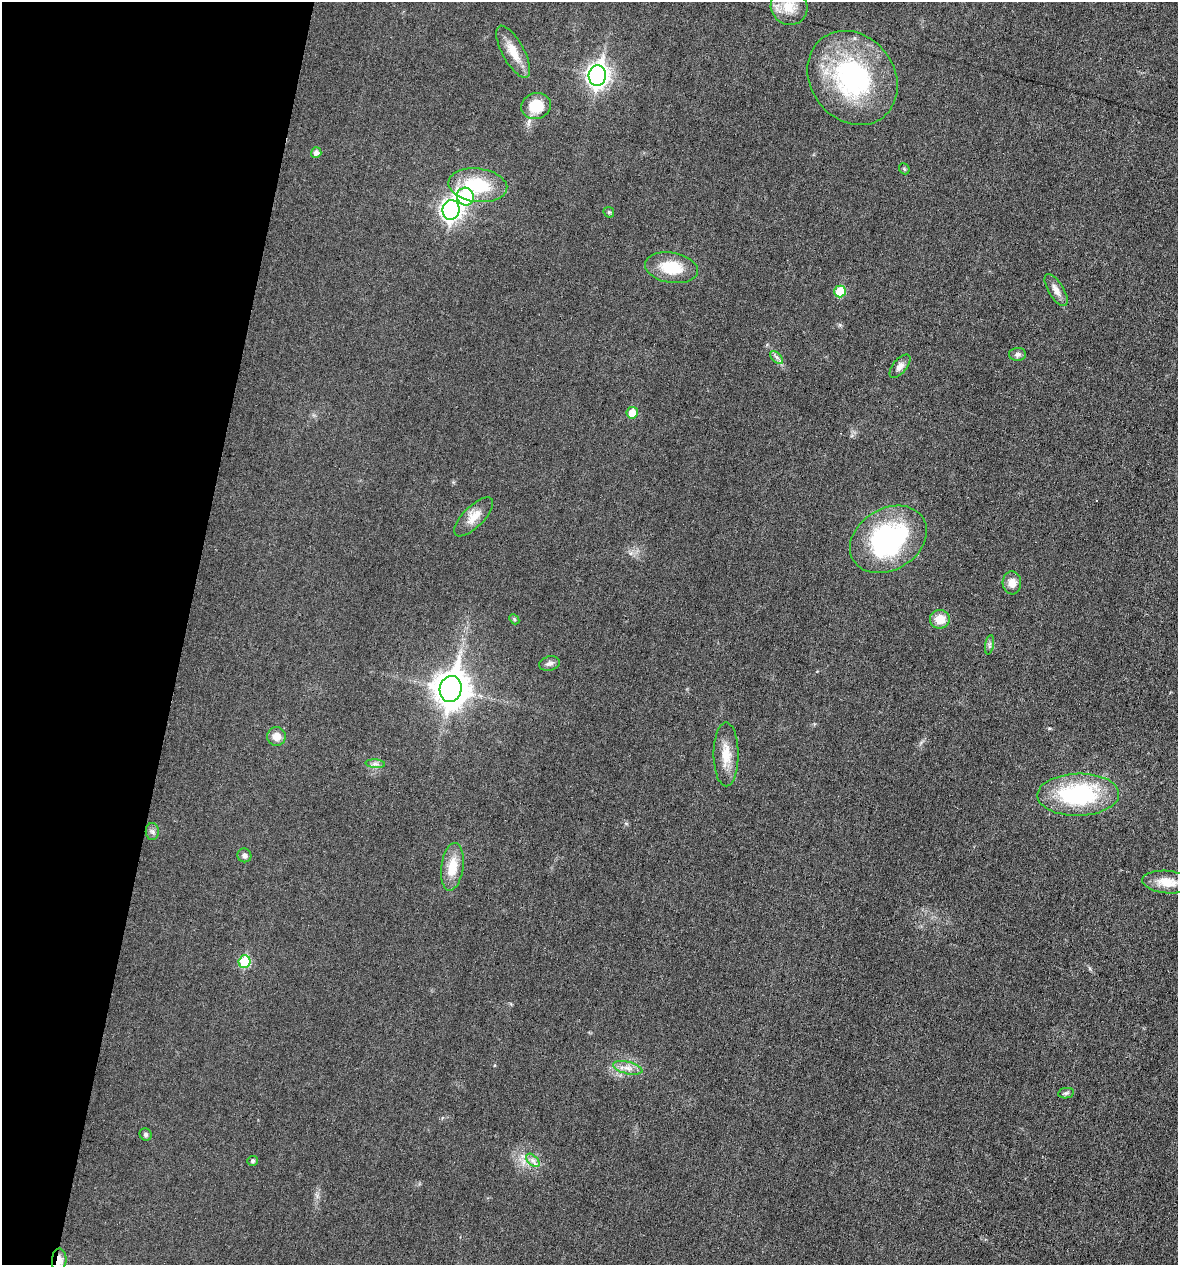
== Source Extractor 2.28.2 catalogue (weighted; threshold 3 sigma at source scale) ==
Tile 9 of 4 x 4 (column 1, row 3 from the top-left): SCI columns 118-1293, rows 1264-2526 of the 5066 x 5052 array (HDU 1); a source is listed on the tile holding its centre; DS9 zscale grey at full resolution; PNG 1180 x 1267 px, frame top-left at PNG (2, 2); each listed source drawn as its Kron ellipse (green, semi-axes under 4 px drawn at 4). Shown black and unused: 16% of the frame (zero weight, under 3 of 6 exposures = <1% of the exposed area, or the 3 px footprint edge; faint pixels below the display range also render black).
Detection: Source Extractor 2.28.2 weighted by HDU 2 'WHT'; one run over the whole footprint, this tile lists its part. Background 0.0182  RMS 0.0035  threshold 0.0143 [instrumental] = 3 sigma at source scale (4.09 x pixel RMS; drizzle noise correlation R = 1.36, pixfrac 0.8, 0.05/0.05 arcsec/px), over >= 5 px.
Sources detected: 41; all 41 listed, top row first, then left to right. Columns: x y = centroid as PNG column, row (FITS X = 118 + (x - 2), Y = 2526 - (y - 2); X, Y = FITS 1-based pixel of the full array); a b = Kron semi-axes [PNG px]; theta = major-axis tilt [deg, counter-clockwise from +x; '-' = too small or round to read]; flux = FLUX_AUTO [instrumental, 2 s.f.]
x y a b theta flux
789 7 19 17 -45 6.1
513 52 29 11 -62 6.3
597 76 10 8 85 190
852 78 50 42 -52 52
536 106 15 13 16 8.9
316 153 5 5 - 1.5
904 169 6 4 -47 0.43
478 185 29 16 -7 17
465 197 9 8 - 27
451 210 10 8 72 160
609 212 6 5 - 0.42
671 268 27 15 -10 11
1056 290 18 7 -59 2.4
840 291 6 5 - 11
1017 354 8 6 1 1.1
777 357 8 4 -45 0.82
900 366 14 7 50 1.8
632 413 6 5 - 5.1
474 517 25 10 45 4.4
888 539 41 30 31 52
1012 583 11 9 -85 2.9
514 619 6 4 -47 0.41
940 619 10 9 - 4.9
989 645 10 4 81 0.77
549 663 11 7 13 1.3
451 689 13 11 77 580
276 736 9 9 - 3.1
726 754 32 12 -90 6.2
375 764 10 4 -5 0.92
1078 795 41 21 1 38
152 832 8 6 -88 1
244 855 7 6 - 1.2
452 867 24 11 82 7.1
1167 882 25 11 -5 5.2
244 962 6 6 - 16
628 1068 15 6 -13 2.2
1066 1093 8 5 9 0.69
146 1134 6 5 - 0.8
533 1160 8 5 -44 1.1
252 1161 5 5 - 0.62
59 1260 11 7 86 3.2
Overlapping masked pixels (flux is a lower limit): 1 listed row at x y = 59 1260
Unlisted compact peaks at least as high as the median listed source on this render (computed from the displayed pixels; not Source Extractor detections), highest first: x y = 1049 728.